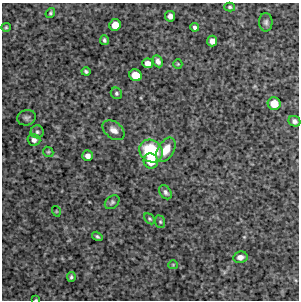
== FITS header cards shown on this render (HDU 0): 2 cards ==
NAXIS1  =                  297 /Length X axis
NAXIS2  =                  298 /Length Y axis

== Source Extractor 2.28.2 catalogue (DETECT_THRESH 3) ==
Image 297 x 298 px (HDU 0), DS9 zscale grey, 1 PNG px = 1 image px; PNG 301 x 302 px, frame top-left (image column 1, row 298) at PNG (2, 3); each listed source drawn as its Kron ellipse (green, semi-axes under 4 px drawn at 4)
Background 3950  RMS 190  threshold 575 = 3 sigma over >= 5 px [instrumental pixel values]
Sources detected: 36; all 36 listed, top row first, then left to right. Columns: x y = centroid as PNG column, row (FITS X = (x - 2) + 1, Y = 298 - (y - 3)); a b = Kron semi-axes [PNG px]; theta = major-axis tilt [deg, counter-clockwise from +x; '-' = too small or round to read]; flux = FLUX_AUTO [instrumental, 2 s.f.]
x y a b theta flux
230 7 5 4 - 20000
50 13 5 4 - 18000
170 16 5 5 - 55000
266 22 9 6 -89 39000
115 25 6 5 - 160000
6 27 5 4 - 16000
195 27 4 4 - 35000
104 40 5 4 - 25000
212 41 5 5 - 73000
158 61 6 4 -64 50000
148 63 5 5 - 74000
178 64 5 4 - 14000
86 71 4 3 - 21000
136 75 6 5 - 200000
116 93 6 5 - 24000
274 104 6 6 - 190000
26 118 9 7 18 39000
294 121 6 5 - 45000
113 130 12 8 -38 83000
37 132 6 6 - 30000
34 140 6 5 - 48000
166 150 13 8 58 180000
151 151 12 10 -37 750000
48 152 5 5 - 17000
88 156 5 5 - 57000
151 161 7 7 - 240000
166 192 8 5 -53 36000
112 202 8 6 40 29000
56 211 5 3 - 11000
149 219 6 4 -42 19000
160 222 6 5 - 20000
97 236 6 4 -33 22000
240 257 7 6 - 61000
173 265 5 4 - 12000
71 277 5 4 - 21000
36 300 3 2 - 8900
At the frame edge (FLAGS 8, measured only in part): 1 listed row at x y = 36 300